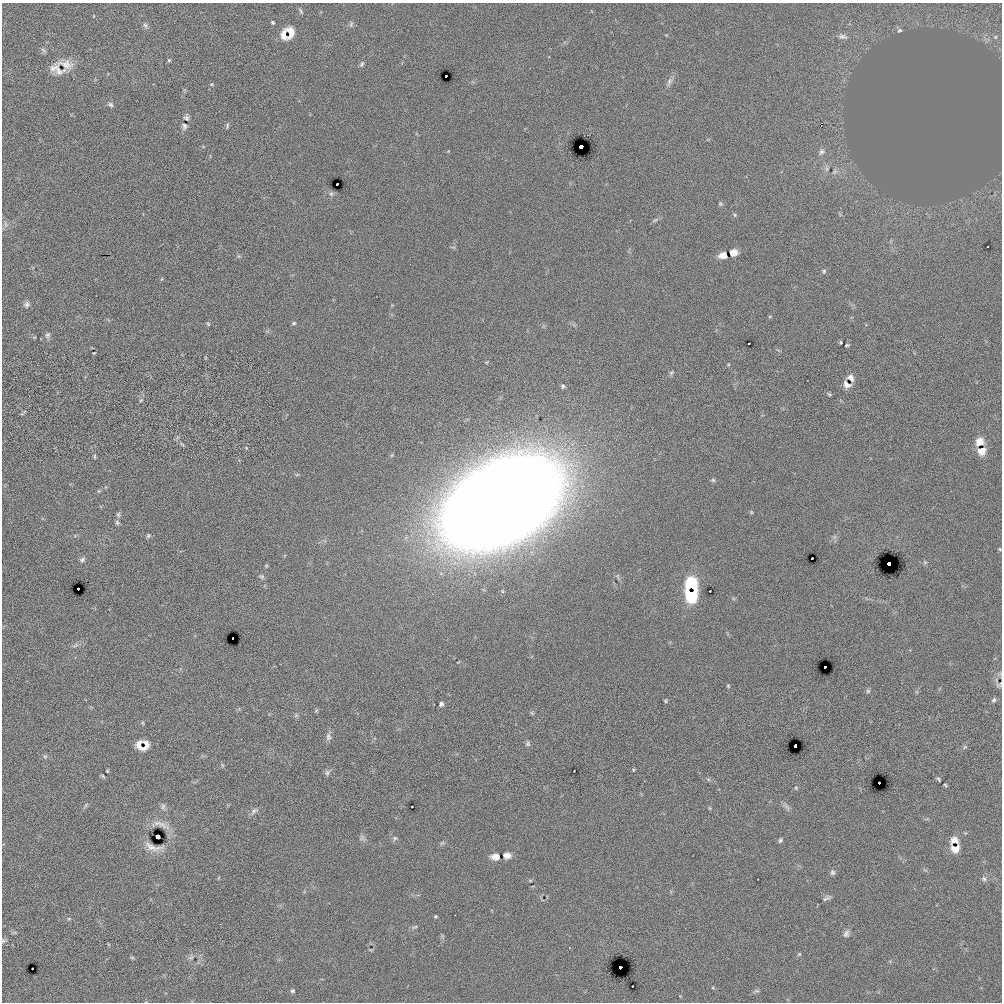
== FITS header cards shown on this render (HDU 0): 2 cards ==
NAXIS1  =                 1000
NAXIS2  =                 1000

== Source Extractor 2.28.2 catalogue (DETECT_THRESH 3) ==
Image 1000 x 1000 px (HDU 0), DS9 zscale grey, 1 PNG px = 1 image px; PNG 1004 x 1004 px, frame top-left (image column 1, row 1000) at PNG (2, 3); no overlay
Background -5.07e-04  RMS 0.093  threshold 0.279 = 3 sigma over >= 5 px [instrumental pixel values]
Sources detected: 126; all 126 listed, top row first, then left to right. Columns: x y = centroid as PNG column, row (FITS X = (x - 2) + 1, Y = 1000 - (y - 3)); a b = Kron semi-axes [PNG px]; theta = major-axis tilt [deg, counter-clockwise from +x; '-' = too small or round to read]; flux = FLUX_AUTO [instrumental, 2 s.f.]
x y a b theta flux
301 11 10 4 -62 10
273 22 4 4 - 7.6
351 24 8 4 77 13
145 25 7 6 - 16
899 30 6 5 - 11
290 32 12 7 -79 57
284 35 11 7 -78 45
842 36 13 7 -14 27
995 37 6 4 -90 7.3
169 60 5 4 - 7.4
66 64 28 16 -5 96
362 64 9 5 64 12
53 68 14 9 28 40
59 71 15 10 -52 45
446 76 2 2 - 2.2
669 82 13 6 69 26
212 84 5 3 - 6
110 104 8 6 -33 14
186 118 9 7 -76 18
821 125 2 2 - 2.1
184 126 9 7 90 21
227 126 8 3 86 8.2
581 147 4 3 - 530
822 152 9 7 48 22
834 171 9 5 71 15
337 184 3 2 - 6.1
331 194 6 6 - 14
720 204 6 5 - 9.1
735 215 6 4 -90 8.2
655 220 9 4 35 12
5 224 10 4 -85 16
733 253 7 6 - 41
723 255 9 6 7 44
824 271 6 5 - 9.7
27 304 8 8 - 20
770 316 5 3 - 5
294 323 6 4 15 9.4
208 324 6 3 -46 6.6
47 335 9 6 68 17
841 342 4 3 - 6.2
847 345 4 3 - 6.9
671 373 8 5 41 11
851 378 10 7 -38 26
847 385 12 9 -39 33
563 386 5 5 - 12
829 394 7 4 -35 7.9
141 400 5 4 - 7.3
980 442 10 9 - 51
182 444 9 3 -50 9.6
982 451 9 8 - 53
94 456 7 3 -90 7.3
713 480 6 5 - 9.9
99 491 6 4 89 6.7
502 502 49 31 30 91000
751 512 5 4 - 7.1
118 515 7 5 90 12
117 523 8 5 -50 12
148 536 6 5 - 9.9
1000 549 4 3 - 6
812 558 2 2 - 5.3
82 560 8 6 25 16
925 562 6 4 18 8.6
889 563 3 3 - 240
262 576 7 6 - 13
691 585 15 12 -58 210
78 589 2 2 - 11
691 596 15 11 -56 210
233 638 2 2 - 19
76 645 9 4 31 15
825 667 2 2 - 5.6
998 685 8 5 84 14
728 686 5 4 - 7.1
868 691 6 6 - 10
994 700 7 6 - 13
666 701 5 4 - 7.3
441 704 5 5 - 13
532 713 7 4 -71 7.9
143 723 5 3 - 6.5
328 737 10 7 -86 23
146 744 12 7 -84 30
528 744 7 6 - 13
139 745 16 9 -58 44
795 746 3 3 - 97
965 747 5 5 - 8.9
45 757 6 5 - 10
222 765 6 4 -72 7.8
633 770 5 3 - 5.3
107 771 3 2 - 5.6
327 773 8 6 74 15
103 776 7 4 -45 8.7
708 779 6 4 -19 9.3
938 779 6 4 -44 7.8
879 783 2 2 - 19
945 785 4 3 - 6.8
796 788 5 3 - 6.2
86 805 6 4 71 9.2
163 806 8 6 75 18
786 806 14 4 -54 19
709 808 6 3 -70 6.3
254 811 12 6 37 22
161 824 30 7 -21 56
158 836 4 3 - 31
362 838 8 6 89 17
395 838 7 5 71 12
780 840 6 5 - 11
954 840 11 9 -10 37
442 843 8 4 36 10
153 847 16 5 -12 51
955 849 10 9 - 54
507 855 9 6 -3 33
495 857 11 8 0 37
832 872 7 6 - 15
984 879 8 6 -45 16
530 880 5 3 - 5.7
826 898 13 5 23 17
435 916 4 4 - 7.4
69 919 5 4 - 7.2
415 927 10 3 22 11
846 934 10 7 64 22
3 941 7 6 - 13
799 954 5 4 - 6.7
132 958 6 4 -1 7.8
191 958 7 4 1 12
620 967 3 3 - 370
292 991 5 5 - 10
756 991 9 4 0 11
At the frame edge (FLAGS 8, measured only in part): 3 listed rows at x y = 1000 549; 998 685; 3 941